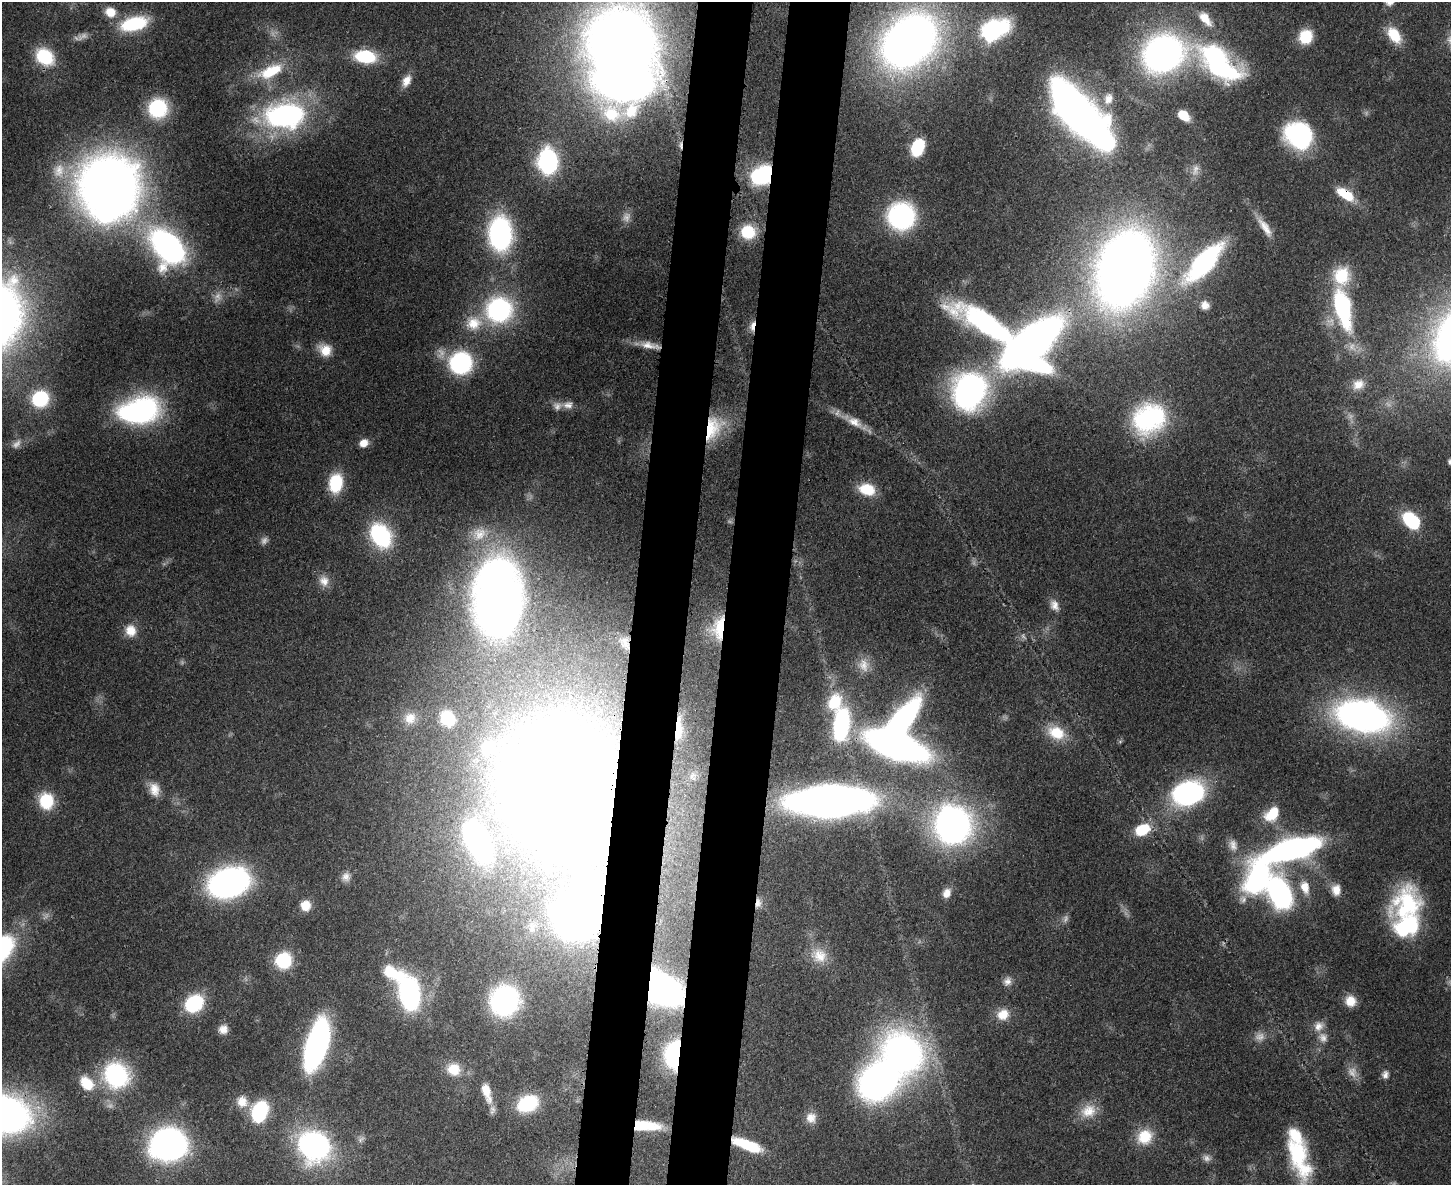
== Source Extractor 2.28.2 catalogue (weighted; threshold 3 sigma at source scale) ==
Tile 5 of 3 x 4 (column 2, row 2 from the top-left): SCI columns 1775-3223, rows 2389-3571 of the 4875 x 4778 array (HDU 1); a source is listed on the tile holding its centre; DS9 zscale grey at full resolution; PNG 1453 x 1187 px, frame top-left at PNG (2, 2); no overlay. Shown black and unused: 8% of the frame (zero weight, under 3 of 4 exposures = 7% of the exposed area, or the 3 px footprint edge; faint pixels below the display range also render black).
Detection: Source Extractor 2.28.2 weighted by HDU 2 'WHT'; one run over the whole footprint, this tile lists its part. Background 0.441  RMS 0.0079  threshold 0.0357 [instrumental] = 3 sigma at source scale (4.5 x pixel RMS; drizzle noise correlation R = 1.50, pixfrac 1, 0.05/0.05 arcsec/px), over >= 5 px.
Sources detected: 153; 17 too faint to see at this stretch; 7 inside a brighter object's white glare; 1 cosmic-ray / hot-pixel residue — not listed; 4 inside a brighter listed object's ellipse — not listed separately; the other 124 listed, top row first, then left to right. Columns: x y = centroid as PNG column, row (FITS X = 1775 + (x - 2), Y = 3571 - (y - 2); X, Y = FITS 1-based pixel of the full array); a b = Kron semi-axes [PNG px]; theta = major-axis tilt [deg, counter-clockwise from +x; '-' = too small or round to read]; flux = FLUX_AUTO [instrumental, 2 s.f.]
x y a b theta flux
110 12 13 11 -21 10
1205 19 22 11 -50 13
134 24 28 14 14 47
991 31 15 10 29 320
1394 35 21 12 -54 22
1306 37 15 13 65 25
621 41 58 49 -5 970
909 41 39 29 43 750
1163 53 29 25 24 370
45 57 20 15 -39 37
365 57 19 12 -7 47
1219 63 61 29 -41 140
270 71 37 16 24 33
406 81 16 10 64 8.7
1108 99 16 11 78 9.2
158 108 19 18 - 52
1074 110 47 23 -48 560
284 115 48 30 3 150
1183 115 11 8 -42 15
1299 136 26 22 -42 110
918 147 14 10 69 50
548 161 19 15 -87 130
59 170 20 15 73 16
762 175 21 16 31 69
108 185 47 45 53 820
1345 194 26 12 -33 20
901 216 21 20 - 140
1265 227 32 9 -55 12
748 232 16 16 - 28
500 234 27 18 -89 180
168 247 30 19 -51 310
1204 262 37 15 47 180
1125 269 51 35 71 1200
1205 305 10 10 - 5.7
1343 308 45 18 -78 110
499 310 25 24 - 130
473 323 22 20 16 23
988 324 88 23 -29 170
752 326 16 6 78 6.8
1031 344 56 31 44 650
649 345 31 9 -10 14
325 350 16 14 -39 13
461 363 17 16 - 130
1358 384 17 13 25 10
970 391 35 31 66 230
40 399 17 15 31 54
568 405 15 10 13 6.3
138 411 43 25 12 160
1149 418 38 32 32 100
854 422 23 12 -29 13
713 428 34 21 64 42
364 443 11 9 31 7.4
336 483 19 13 81 38
867 489 20 14 -14 22
1411 520 21 14 -45 43
479 534 21 18 32 19
381 536 22 16 -58 97
324 581 15 13 -67 8.6
497 596 64 38 -90 630
1054 605 14 11 -73 6.6
719 628 31 14 83 28
131 631 16 14 -80 13
624 643 19 13 -62 12
864 665 19 14 -74 11
1362 716 39 23 -11 430
410 718 16 15 - 11
447 718 14 12 -58 29
841 724 32 14 83 110
678 729 26 8 87 20
1056 733 24 17 -24 22
896 745 37 17 -20 510
488 747 21 20 - 32
561 784 79 67 -65 2400
154 789 18 13 -76 10
1188 793 24 17 16 190
46 801 18 16 -82 30
830 801 55 20 2 830
1272 814 22 15 46 20
953 825 29 27 -76 350
1142 830 17 12 24 27
478 842 23 12 -63 300
1233 845 17 10 -76 7.3
1292 849 59 18 15 240
346 877 12 11 - 5.7
1258 877 41 26 62 140
229 883 30 22 15 280
1305 887 18 11 -72 11
1336 890 13 11 -89 8.4
947 893 12 9 60 6.7
1280 894 23 16 -67 190
758 903 15 7 85 5.6
305 905 12 11 - 11
1407 905 43 36 60 92
819 956 22 19 -26 17
283 960 13 12 - 59
1007 981 12 10 61 5.2
660 988 29 21 -33 430
409 993 25 15 -82 180
504 1000 23 21 65 180
1350 1001 13 12 - 12
194 1003 15 12 38 71
1003 1014 16 14 30 13
1319 1026 15 13 42 8.3
223 1029 10 10 - 6.6
316 1045 37 15 73 310
903 1053 38 32 -57 350
674 1055 23 14 85 130
454 1069 18 16 -18 17
116 1075 21 19 -54 120
1385 1075 10 8 76 3.8
86 1083 20 14 -45 20
487 1092 26 10 -73 14
242 1102 15 14 - 11
528 1104 20 14 25 49
260 1111 19 14 68 59
1088 1111 23 18 26 17
3 1114 42 28 -15 450
811 1118 14 13 - 7.9
646 1126 31 10 -2 32
1145 1137 21 18 45 23
169 1144 24 21 11 360
747 1145 33 10 -21 33
314 1146 26 24 -32 190
1298 1156 49 20 -70 72
Overlapping masked pixels (flux is a lower limit): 15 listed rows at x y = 762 175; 1345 194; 752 326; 649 345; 713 428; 719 628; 624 643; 678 729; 561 784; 758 903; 660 988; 674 1055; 3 1114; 646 1126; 747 1145
Isophote crosses this tile's border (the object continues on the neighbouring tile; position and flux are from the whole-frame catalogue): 2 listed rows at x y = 621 41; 3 1114